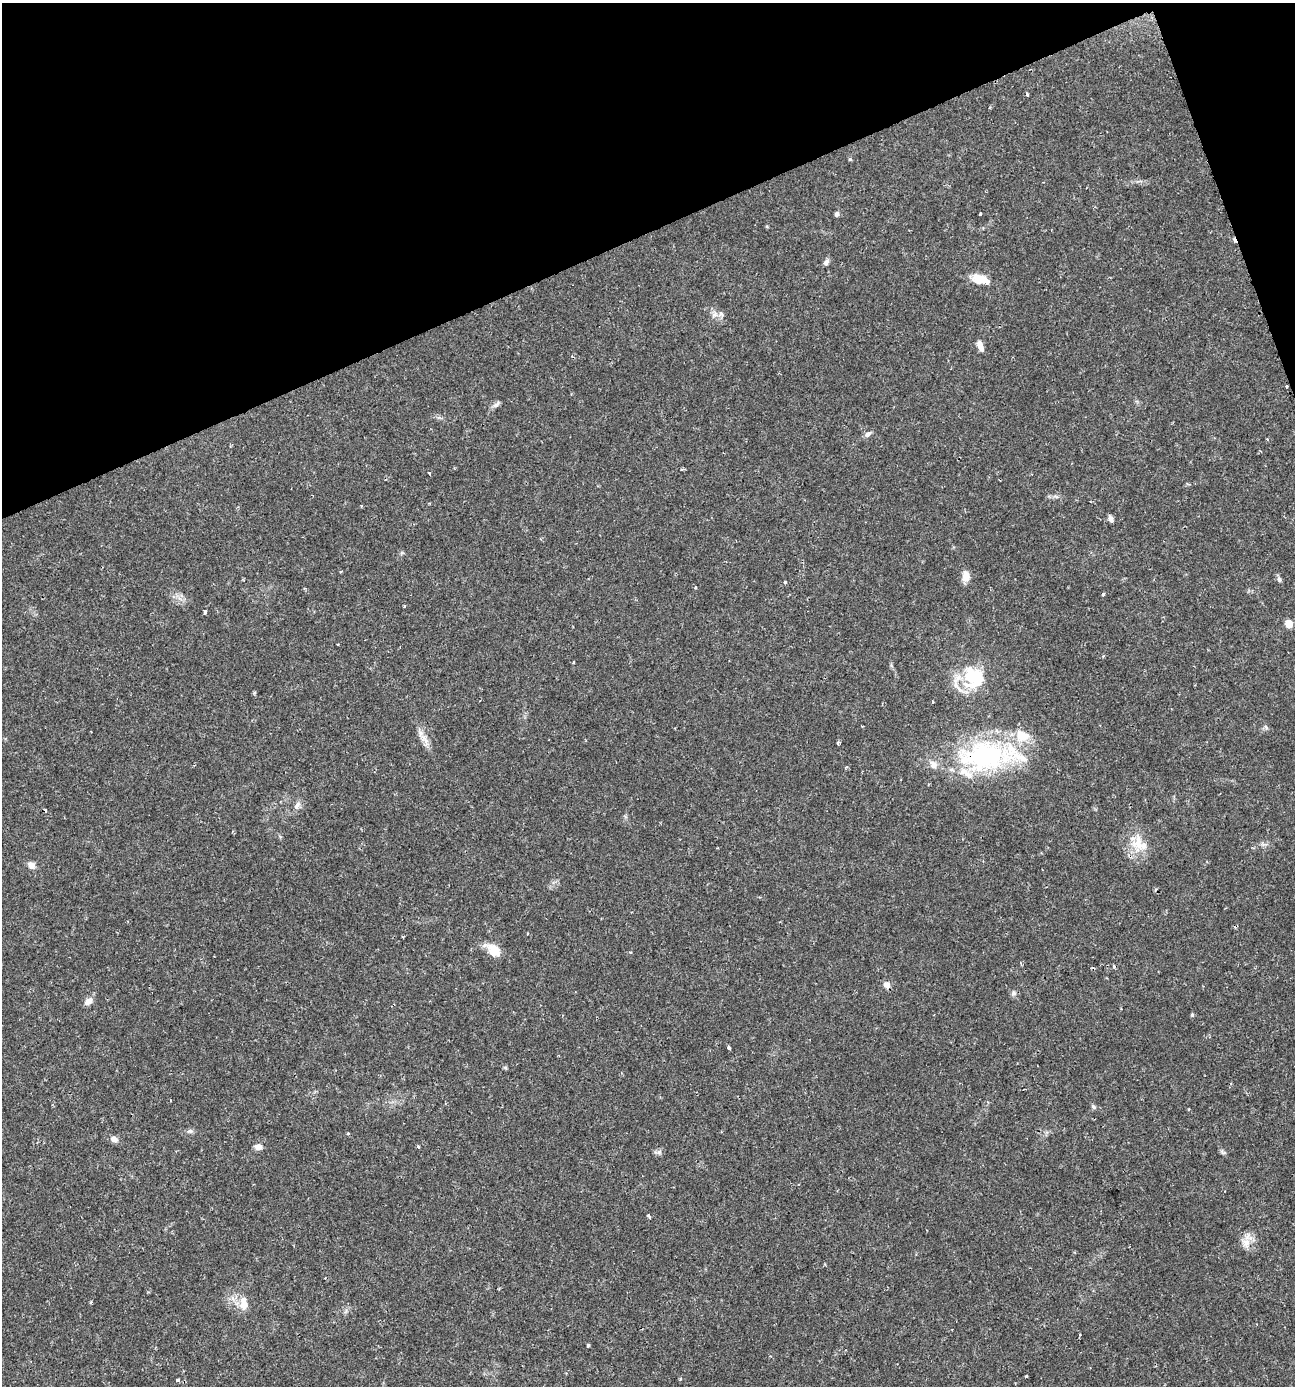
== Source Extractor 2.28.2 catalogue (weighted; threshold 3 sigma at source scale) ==
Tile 3 of 4 x 4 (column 3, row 1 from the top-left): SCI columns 2725-4017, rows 4154-5537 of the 5391 x 5539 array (HDU 1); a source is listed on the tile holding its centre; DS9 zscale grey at full resolution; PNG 1297 x 1388 px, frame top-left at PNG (2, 3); no overlay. Shown black and unused: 18% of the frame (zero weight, under 2 of 3 exposures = <1% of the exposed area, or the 3 px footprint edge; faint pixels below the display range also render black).
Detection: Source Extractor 2.28.2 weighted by HDU 2 'WHT'; one run over the whole footprint, this tile lists its part. Background 0.0335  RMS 0.0032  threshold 0.0146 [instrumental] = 3 sigma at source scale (4.5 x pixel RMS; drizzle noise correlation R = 1.50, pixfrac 1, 0.0396/0.0396 arcsec/px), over >= 5 px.
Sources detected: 64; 6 cosmic-ray / hot-pixel residue — not listed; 6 inside a brighter listed object's ellipse — not listed separately; the other 52 listed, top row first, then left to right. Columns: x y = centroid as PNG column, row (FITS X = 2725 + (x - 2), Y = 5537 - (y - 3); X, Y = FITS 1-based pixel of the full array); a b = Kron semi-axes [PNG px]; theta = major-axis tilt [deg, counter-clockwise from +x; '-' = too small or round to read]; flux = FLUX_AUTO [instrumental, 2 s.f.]
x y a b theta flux
1027 94 5 3 - 0.81
850 159 5 3 - 0.31
837 214 6 5 - 0.87
981 214 3 3 - 0.63
826 262 7 6 - 1.2
979 279 16 8 -14 6.8
714 315 9 7 36 1.5
980 346 13 6 -67 2.1
496 404 12 5 39 1.1
868 434 10 6 40 1.1
1267 439 3 2 - 0.28
429 473 3 3 - 0.53
1111 519 8 6 -75 1
341 571 4 3 - 0.26
966 576 14 9 -90 2.6
1279 579 8 5 -73 0.75
785 582 3 3 - 0.96
695 587 3 3 - 0.74
1103 594 4 3 - 0.76
205 612 4 3 - 1.1
1289 623 5 5 - 7.5
973 677 26 24 -38 18
254 693 4 4 - 0.37
933 702 3 2 - 0.4
1266 727 7 4 -54 0.53
424 740 21 8 -62 2.8
838 742 4 3 - 0.71
984 756 66 40 4 52
846 767 6 3 35 0.36
297 805 10 6 55 1.4
1138 843 27 16 -88 7.5
31 865 8 6 -44 1.9
494 950 17 12 -41 5.5
886 985 9 8 - 1.6
1013 993 8 7 - 0.91
88 1001 12 7 45 1.9
1192 1015 5 4 - 0.43
729 1048 4 3 - 1.7
1093 1107 8 5 -45 0.64
190 1131 8 6 0 0.82
348 1133 4 3 - 0.37
114 1139 9 7 -21 1.6
418 1146 4 3 - 0.57
258 1147 10 7 4 1.6
659 1152 6 5 - 0.75
1223 1152 9 5 -33 0.67
648 1216 5 3 - 0.82
1246 1243 13 9 -85 2.8
244 1303 19 11 -87 4.1
588 1345 3 3 - 0.64
1026 1377 3 3 - 1.3
178 1380 4 3 - 0.74
Overlapping masked pixels (flux is a lower limit): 1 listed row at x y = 984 756